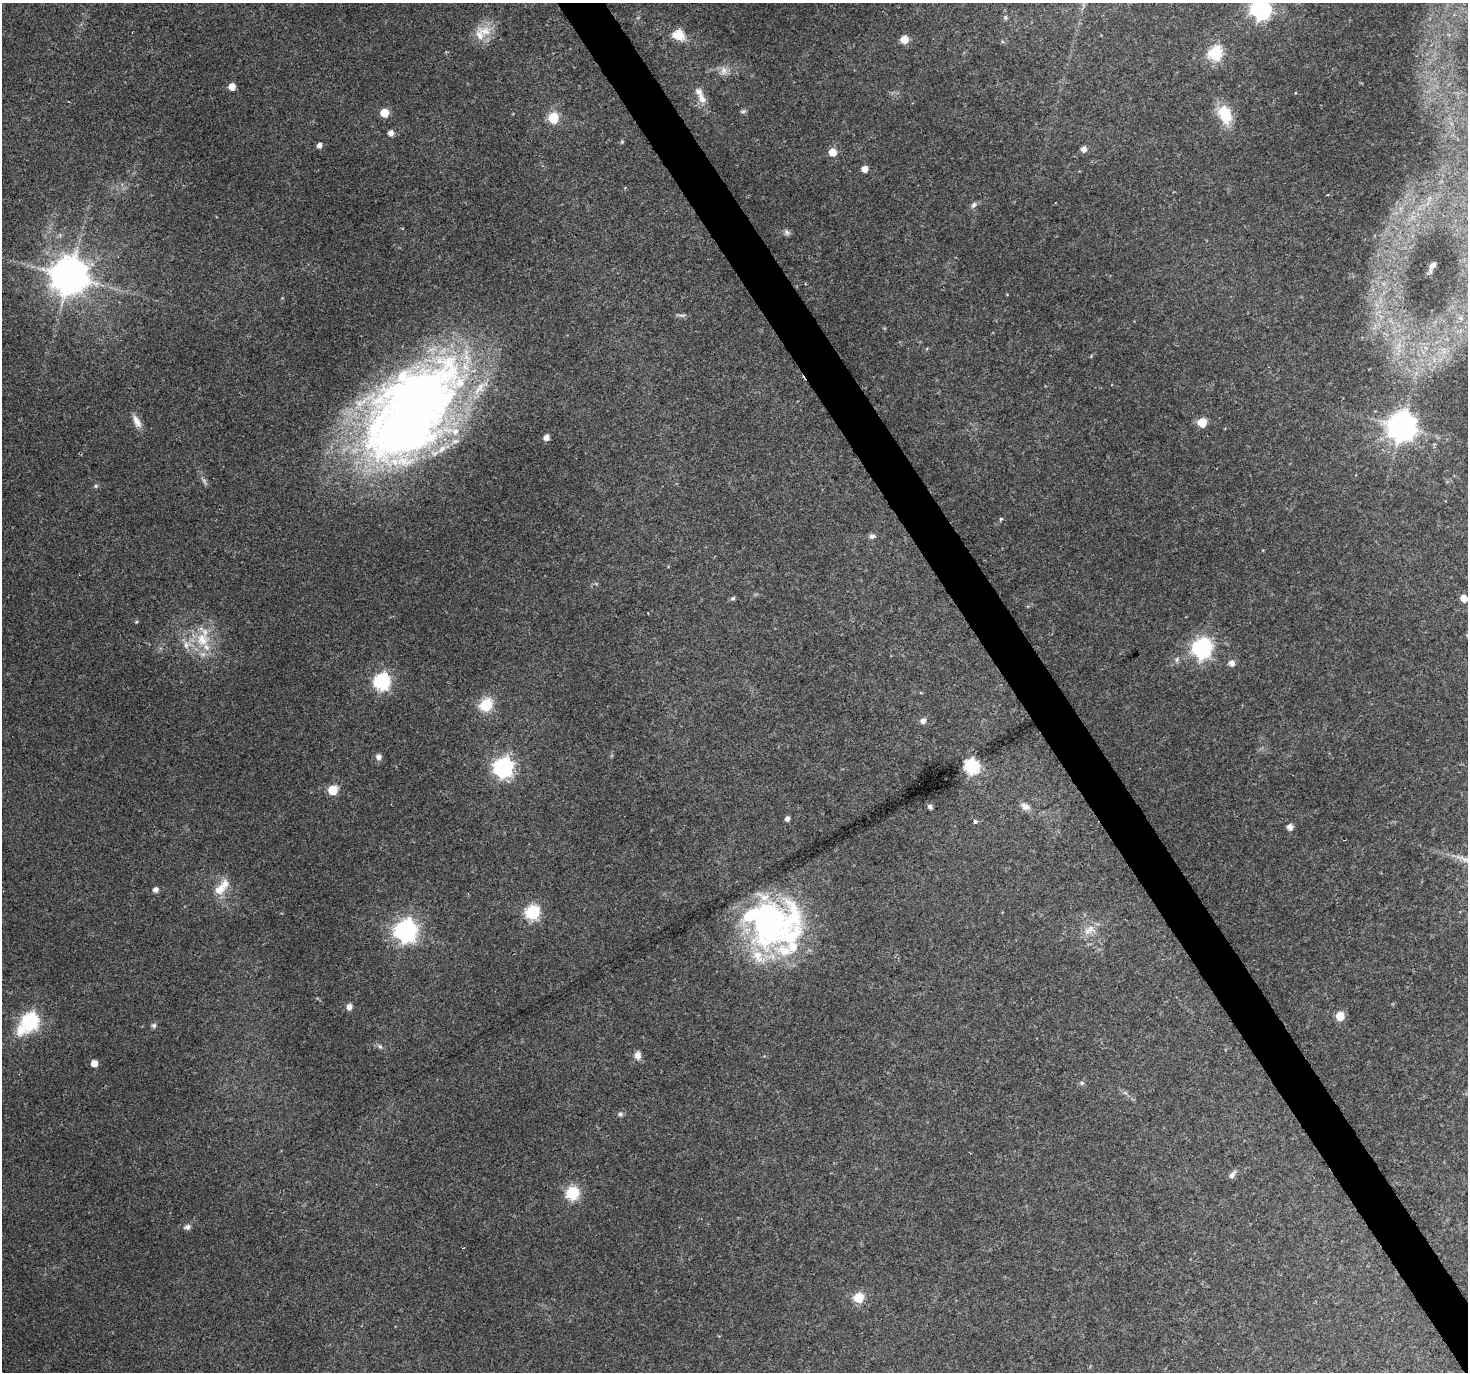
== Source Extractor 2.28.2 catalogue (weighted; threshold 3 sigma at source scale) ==
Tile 6 of 4 x 4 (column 2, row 2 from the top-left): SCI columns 1467-2932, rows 2857-4226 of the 5868 x 5773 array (HDU 1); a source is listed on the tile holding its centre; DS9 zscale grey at full resolution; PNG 1470 x 1374 px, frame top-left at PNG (2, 3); no overlay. Shown black and unused: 3% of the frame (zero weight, under 2 of 3 exposures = <1% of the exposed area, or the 3 px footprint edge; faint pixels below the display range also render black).
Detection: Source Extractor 2.28.2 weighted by HDU 2 'WHT'; one run over the whole footprint, this tile lists its part. Background 0.0676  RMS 0.0065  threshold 0.0292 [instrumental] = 3 sigma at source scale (4.5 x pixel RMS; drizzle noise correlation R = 1.50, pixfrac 1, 0.0396/0.0396 arcsec/px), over >= 5 px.
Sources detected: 79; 1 too faint to see at this stretch — not listed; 9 inside a brighter listed object's ellipse — not listed separately; the other 69 listed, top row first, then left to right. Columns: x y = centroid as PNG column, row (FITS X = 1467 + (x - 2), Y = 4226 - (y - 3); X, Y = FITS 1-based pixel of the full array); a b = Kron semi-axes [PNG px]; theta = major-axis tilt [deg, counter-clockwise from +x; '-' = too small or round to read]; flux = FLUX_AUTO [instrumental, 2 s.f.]
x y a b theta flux
1261 9 8 7 - 290
485 31 23 11 -17 9.8
678 35 17 13 -17 10
904 39 8 8 - 6.1
1215 53 7 6 - 94
723 71 12 9 84 4.2
232 87 5 5 - 7
702 98 18 10 -61 5.8
743 111 7 5 29 1.2
384 113 5 5 - 16
1225 114 23 15 -72 18
553 118 6 6 - 37
391 133 5 5 - 3.7
319 145 5 5 - 3.1
1084 149 5 5 - 4
833 152 5 5 - 11
865 169 5 5 - 5.4
973 205 9 6 57 1.9
787 232 9 7 -47 1.8
1433 265 5 4 - 2
69 276 11 11 - 1700
805 284 3 2 - 0.51
682 315 12 3 -5 1.5
411 411 122 67 50 610
137 421 18 8 -63 5.3
1202 422 6 5 - 20
1402 427 9 9 - 950
546 437 5 5 - 4.4
96 486 5 3 - 0.81
1001 519 3 3 - 2
872 536 7 6 - 2.3
733 598 5 4 - 1.4
1464 598 5 5 - 7.6
136 622 5 3 - 0.73
202 639 22 19 81 20
1202 648 8 7 - 260
1177 659 8 5 61 1.5
1232 663 6 6 - 3.9
382 682 7 7 - 160
486 705 6 6 - 72
923 721 7 7 - 2.7
379 757 7 7 - 2.6
971 766 7 6 - 140
503 767 8 7 - 250
333 790 6 6 - 25
1025 806 12 8 -29 4.2
930 807 7 5 -64 1.6
787 819 5 4 - 2.7
975 822 4 3 - 11
1290 827 5 5 - 4.5
220 889 21 13 40 11
156 890 5 5 - 3.2
532 913 6 6 - 110
770 923 62 47 31 170
1091 928 12 10 65 5.9
406 931 8 8 - 400
349 1007 6 6 - 3.8
1340 1016 5 5 - 19
30 1021 10 7 49 180
154 1025 7 6 - 1.5
380 1046 7 5 -29 1.5
637 1055 10 7 -85 4.1
94 1063 5 5 - 7
1082 1083 6 5 - 1.2
620 1114 7 6 - 1.4
1232 1175 13 6 58 2.5
572 1193 6 6 - 83
187 1227 8 6 18 2.2
858 1298 6 5 - 33
Isophote crosses this tile's border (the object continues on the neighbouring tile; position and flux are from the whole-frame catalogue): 1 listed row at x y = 1261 9